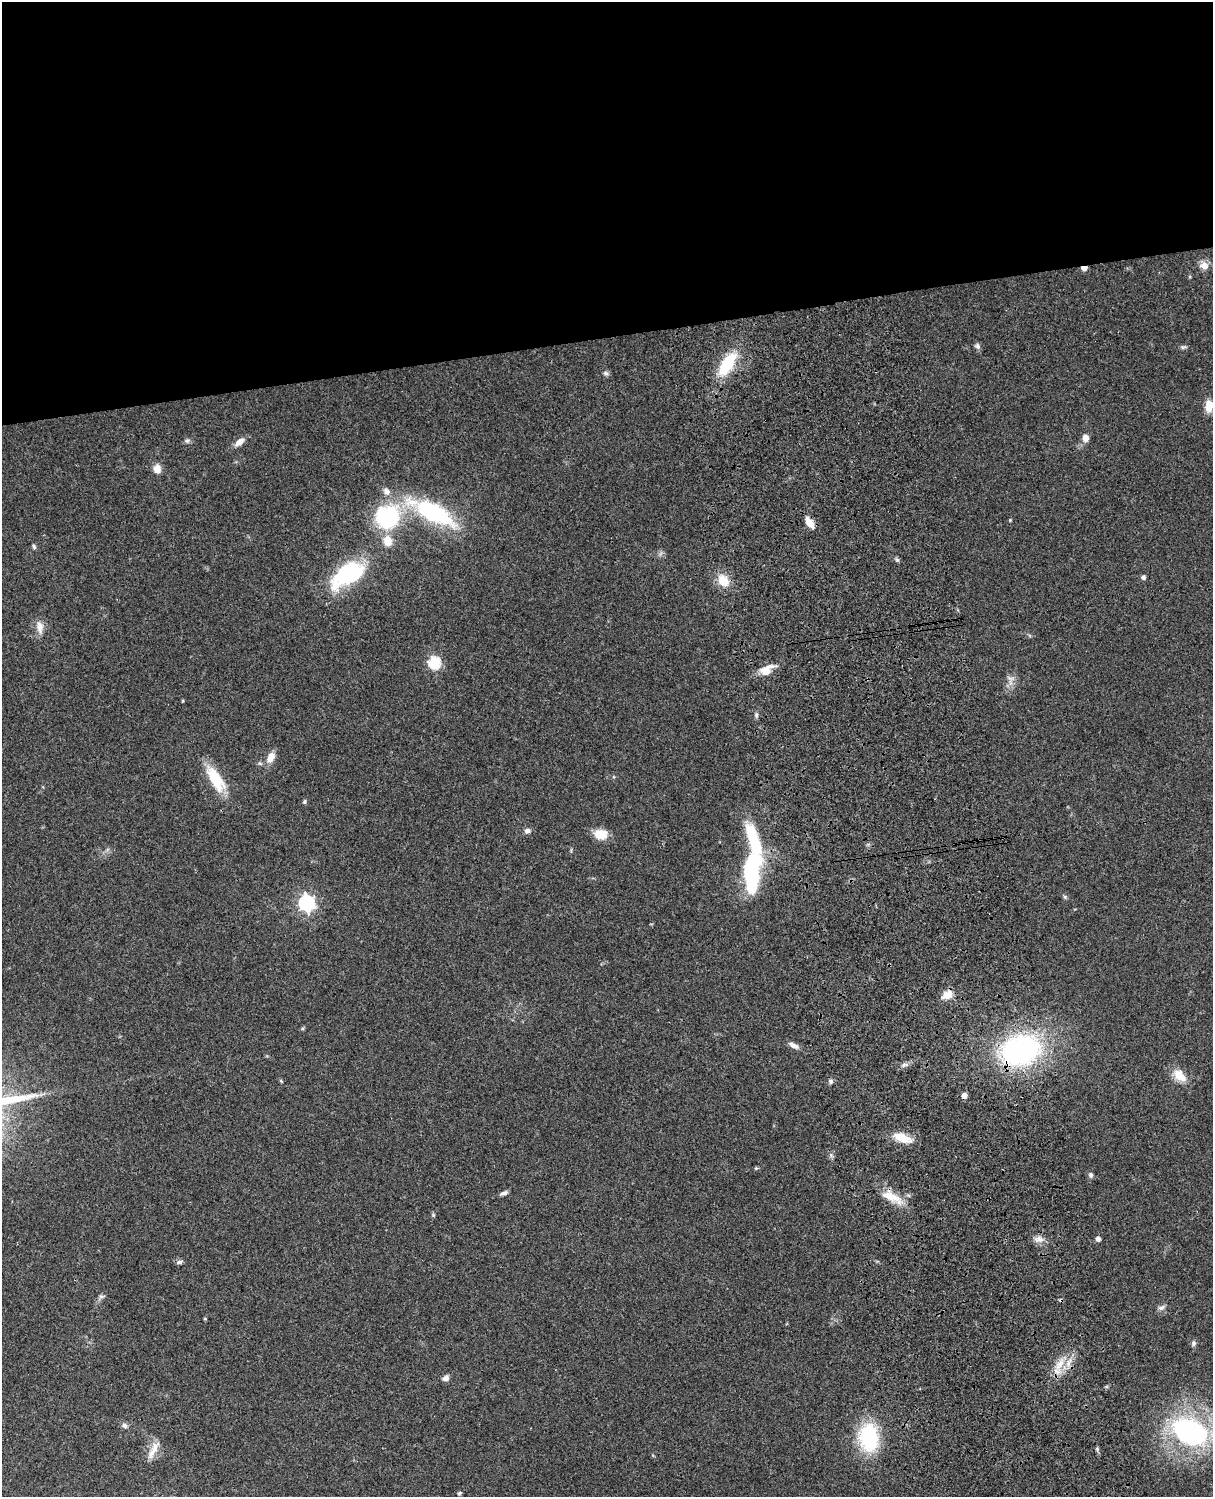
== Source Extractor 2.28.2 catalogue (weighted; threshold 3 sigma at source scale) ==
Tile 2 of 4 x 3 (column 2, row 1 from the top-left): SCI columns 1334-2544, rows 3269-4763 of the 5086 x 4928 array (HDU 1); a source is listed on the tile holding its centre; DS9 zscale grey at full resolution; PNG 1215 x 1499 px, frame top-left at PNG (2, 2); no overlay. Shown black and unused: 23% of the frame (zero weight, under 3 of 4 exposures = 6% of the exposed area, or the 3 px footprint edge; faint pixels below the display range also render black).
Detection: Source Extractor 2.28.2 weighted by HDU 2 'WHT'; one run over the whole footprint, this tile lists its part. Background 0.0753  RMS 0.0059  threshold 0.0264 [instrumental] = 3 sigma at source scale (4.5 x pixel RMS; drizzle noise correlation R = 1.50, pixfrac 1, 0.05/0.05 arcsec/px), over >= 5 px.
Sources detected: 66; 1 inside a brighter object's white glare — not listed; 3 inside a brighter listed object's ellipse — not listed separately; the other 62 listed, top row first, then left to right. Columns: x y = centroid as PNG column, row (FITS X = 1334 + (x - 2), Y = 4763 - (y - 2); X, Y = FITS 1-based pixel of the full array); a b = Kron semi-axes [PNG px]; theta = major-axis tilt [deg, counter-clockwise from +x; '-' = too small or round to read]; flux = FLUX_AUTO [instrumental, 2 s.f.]
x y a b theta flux
1204 265 10 8 -7 4.7
1084 268 5 4 - 4.8
977 346 9 7 -59 1.7
1183 347 8 5 10 1.2
727 364 24 11 57 30
606 373 7 5 -21 1.3
1209 406 14 9 87 7.6
1085 438 8 7 - 3.7
187 441 8 6 18 1.3
239 442 13 7 39 3.9
157 469 9 8 - 5.4
432 512 62 20 -27 63
387 517 30 28 24 53
1010 520 3 3 - 0.57
810 522 12 7 -53 6
34 546 7 5 -55 1.1
897 560 6 4 -19 0.94
348 574 35 18 36 61
1144 577 4 4 - 1.8
723 581 12 10 -47 10
40 627 18 9 -81 5
434 663 6 6 - 58
766 670 21 11 34 7.5
1011 678 13 6 -21 2.5
756 715 6 5 - 1.1
271 757 13 8 62 5.8
216 779 35 13 -59 20
304 802 5 4 - 1
527 831 8 6 16 2.1
601 834 16 12 -6 8.6
753 840 77 16 -79 38
1065 897 6 4 -46 0.85
307 903 7 6 - 170
947 995 15 10 32 5.7
794 1046 13 6 -27 3
1020 1050 35 26 19 130
905 1064 9 4 1 1.6
1180 1076 21 12 -44 8.2
281 1081 5 4 - 0.62
831 1081 6 6 - 1.4
964 1095 4 4 - 4.2
902 1138 21 9 -20 11
756 1168 5 4 - 0.66
1091 1175 7 5 -85 1.5
504 1193 10 5 22 1.9
892 1197 32 12 -27 12
433 1215 5 5 - 0.72
1039 1239 11 8 -29 3.6
1098 1239 4 4 - 2.5
179 1262 9 5 15 1.4
101 1296 10 5 17 1.5
1161 1308 11 6 21 1.9
205 1319 5 3 - 0.48
1194 1343 8 6 61 1.4
1059 1364 22 11 55 11
446 1378 7 6 - 2.5
124 1426 8 6 -45 1.8
1190 1432 35 23 -27 110
869 1437 25 18 -85 51
1097 1449 6 4 -50 0.91
153 1450 30 9 63 6.8
459 1493 7 4 28 0.78
Overlapping masked pixels (flux is a lower limit): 3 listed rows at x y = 1084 268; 810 522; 1020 1050
Isophote crosses this tile's border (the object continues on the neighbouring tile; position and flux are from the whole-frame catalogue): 2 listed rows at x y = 1209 406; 1190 1432